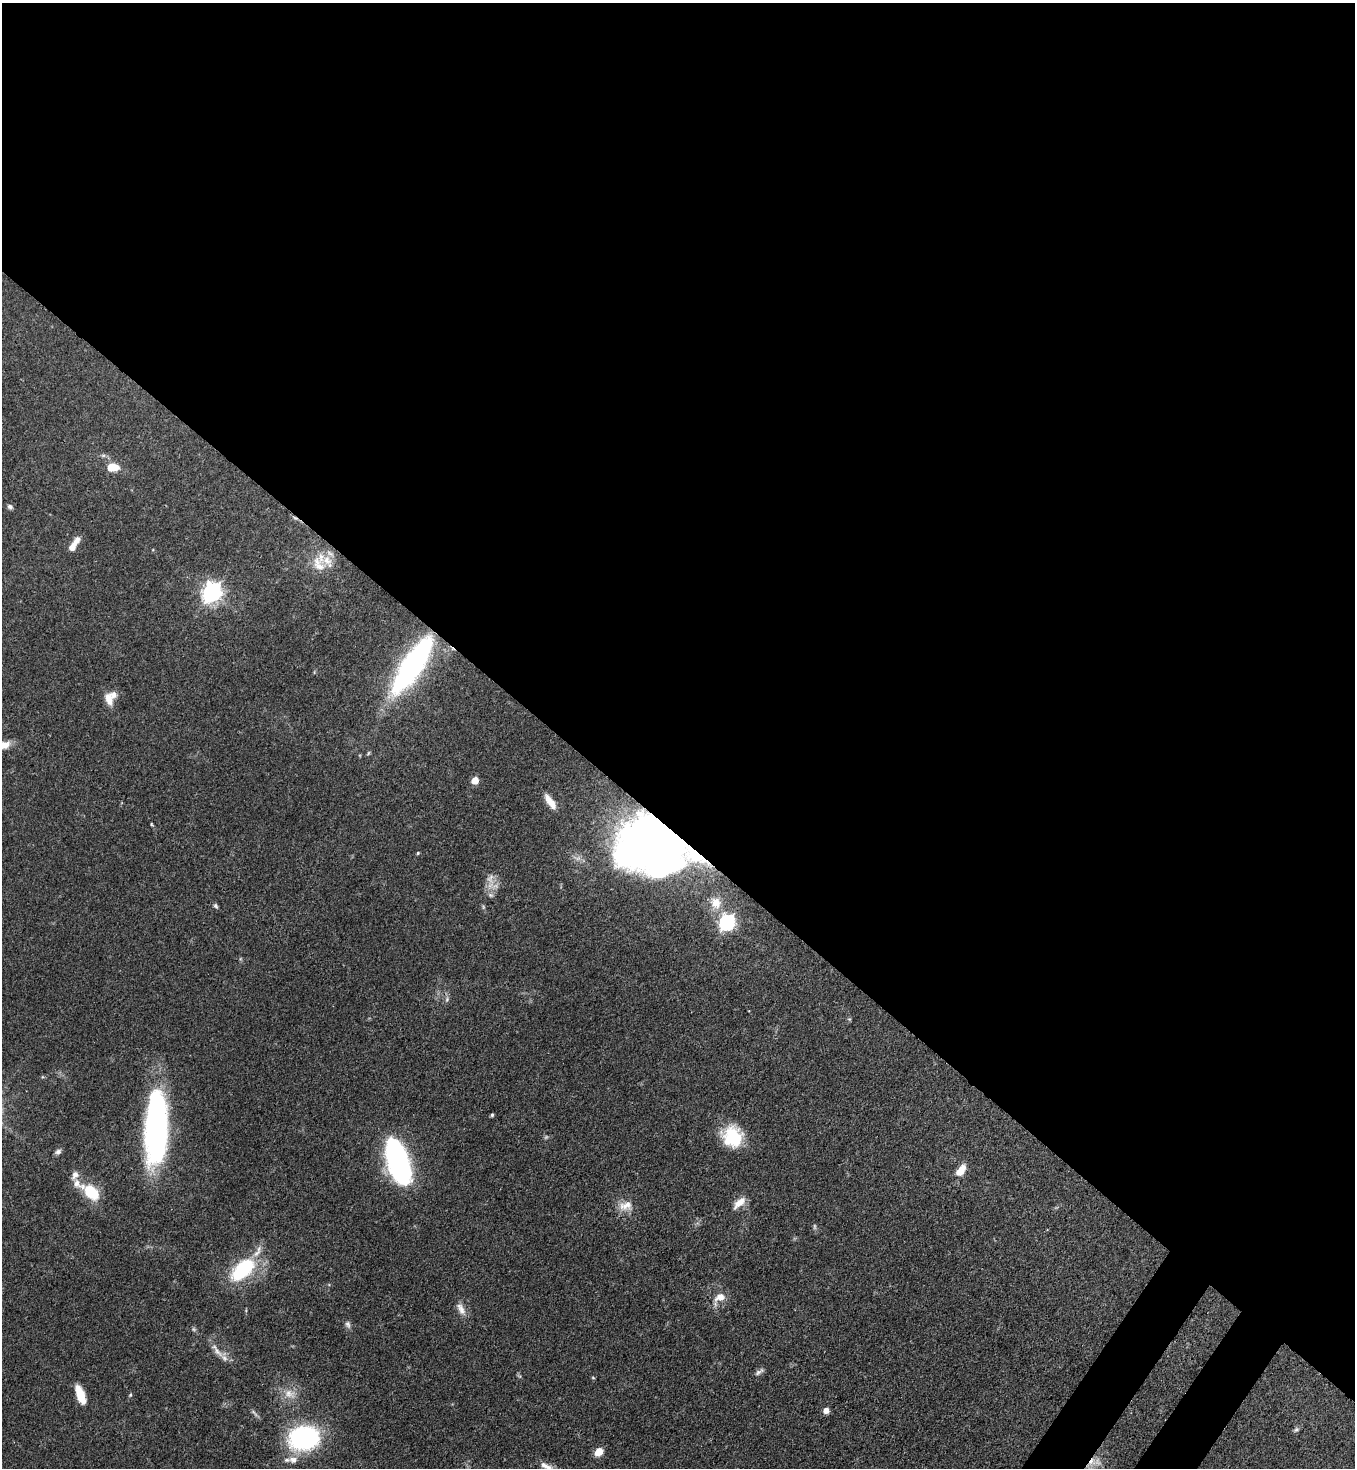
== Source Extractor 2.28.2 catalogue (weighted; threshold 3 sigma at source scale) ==
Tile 3 of 4 x 4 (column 3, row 1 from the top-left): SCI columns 2934-4286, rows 4456-5921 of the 6004 x 5982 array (HDU 1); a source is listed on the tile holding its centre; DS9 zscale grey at full resolution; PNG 1357 x 1470 px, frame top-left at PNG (2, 3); no overlay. Shown black and unused: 58% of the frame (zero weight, under 3 of 4 exposures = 7% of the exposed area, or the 3 px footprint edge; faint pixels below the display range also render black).
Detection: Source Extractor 2.28.2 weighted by HDU 2 'WHT'; one run over the whole footprint, this tile lists its part. Background 0.0862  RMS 0.0038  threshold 0.0173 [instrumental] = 3 sigma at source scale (4.5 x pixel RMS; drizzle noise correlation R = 1.50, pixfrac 1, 0.05/0.05 arcsec/px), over >= 5 px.
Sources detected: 54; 3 too faint to see at this stretch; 1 inside a brighter object's white glare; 1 cosmic-ray / hot-pixel residue — not listed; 4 inside a brighter listed object's ellipse — not listed separately; the other 45 listed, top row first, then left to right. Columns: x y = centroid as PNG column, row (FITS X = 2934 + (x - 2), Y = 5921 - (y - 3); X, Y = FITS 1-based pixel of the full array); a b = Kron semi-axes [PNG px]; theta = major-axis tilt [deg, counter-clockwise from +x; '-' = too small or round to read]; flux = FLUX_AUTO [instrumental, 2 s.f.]
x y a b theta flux
113 467 12 8 0 7.3
10 507 7 6 - 1
74 545 18 6 57 4.6
318 565 24 15 -60 7.1
212 592 8 7 - 190
412 665 54 16 57 100
110 698 17 12 59 5.1
475 780 5 5 - 7
550 802 22 8 -55 4.5
151 824 3 3 - 0.54
651 840 48 38 19 390
418 853 4 3 - 0.45
694 854 18 12 -35 9.5
490 879 16 10 88 3.9
716 903 16 13 -79 4.6
216 906 6 5 - 0.74
727 922 7 6 - 110
447 999 6 4 50 0.77
492 1115 4 4 - 0.6
156 1129 67 20 88 120
732 1136 24 22 -61 17
58 1152 9 6 20 1.1
398 1162 36 14 -72 130
961 1170 14 7 53 5.1
77 1183 13 9 -81 3
91 1192 15 9 -38 18
739 1203 18 8 42 4.1
626 1206 19 13 7 4.7
243 1269 31 16 42 29
720 1297 15 10 22 3.9
461 1309 19 8 -64 3
348 1325 10 7 -71 1.2
217 1352 20 7 -47 3
759 1372 14 5 35 1.3
593 1378 5 3 - 0.36
289 1394 17 12 -16 4.8
80 1395 19 7 -70 8.1
130 1395 5 4 - 0.44
826 1410 6 6 - 2.4
255 1413 13 3 -52 0.99
1296 1429 8 6 36 0.85
305 1438 27 21 9 59
599 1452 8 6 43 5.3
293 1460 11 8 -7 2.9
547 1467 25 8 -31 3.9
Overlapping masked pixels (flux is a lower limit): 3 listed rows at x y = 412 665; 651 840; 694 854
Isophote crosses this tile's border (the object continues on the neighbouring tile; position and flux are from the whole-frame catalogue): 1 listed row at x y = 547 1467